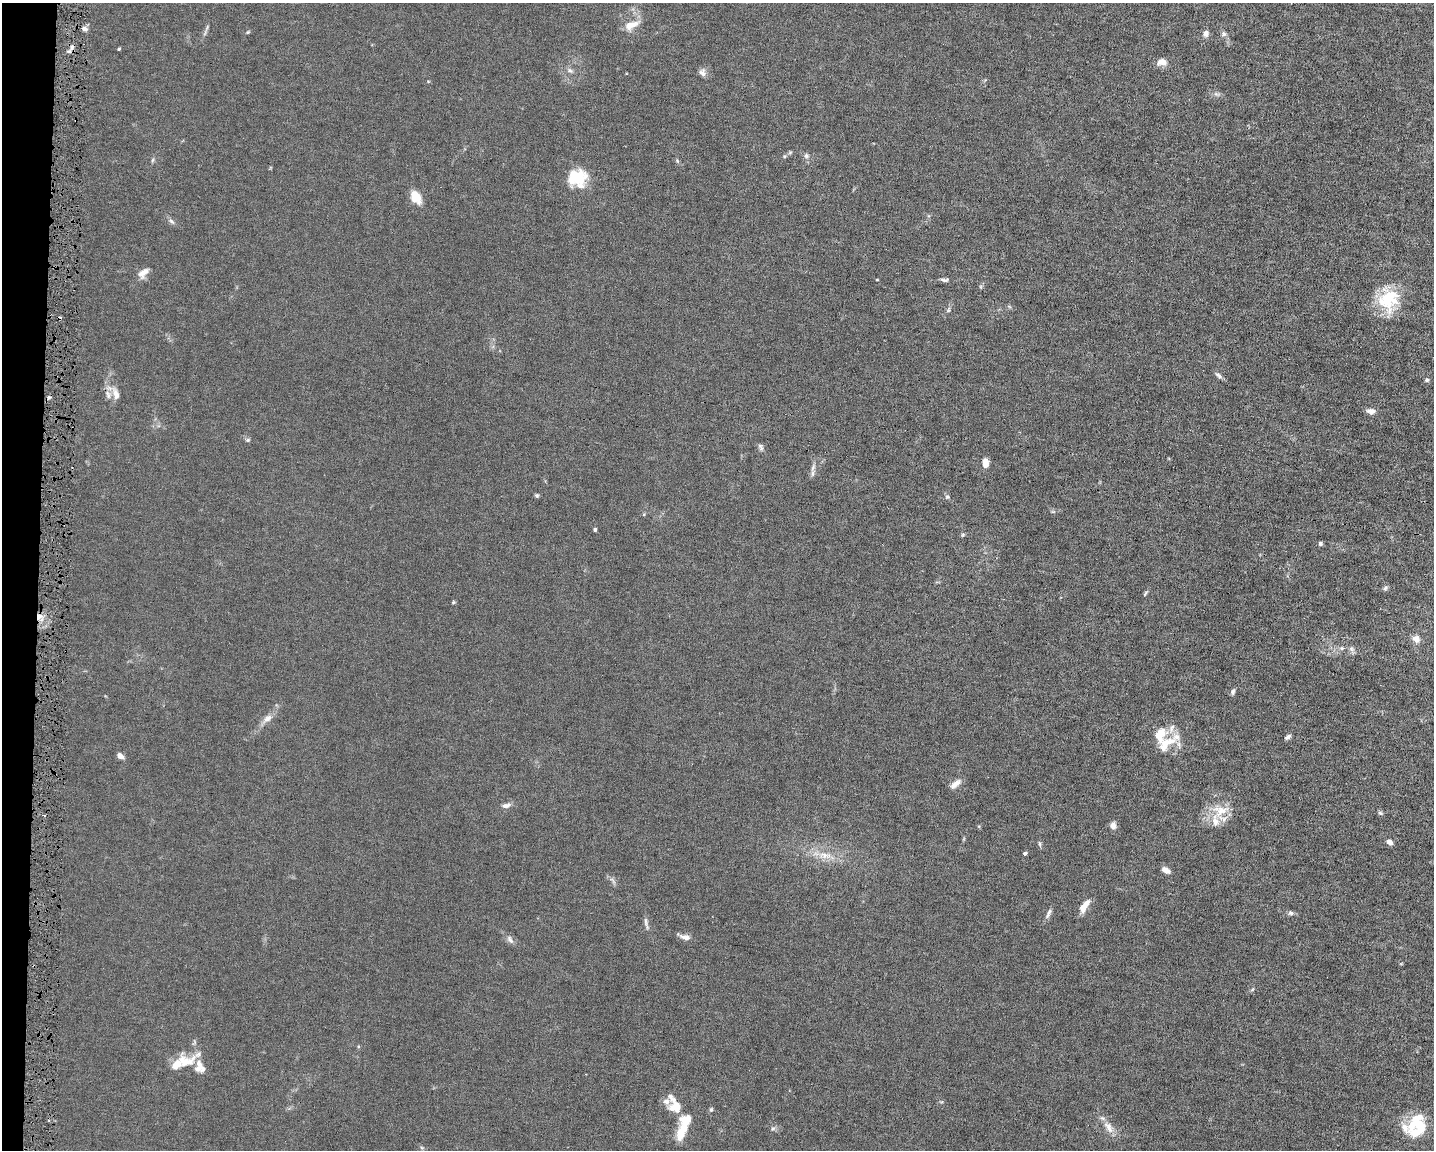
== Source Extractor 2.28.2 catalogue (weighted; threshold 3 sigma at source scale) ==
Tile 7 of 3 x 4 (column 1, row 3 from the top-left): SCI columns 219-1650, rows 1149-2296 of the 4623 x 4591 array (HDU 1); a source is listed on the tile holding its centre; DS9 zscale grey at full resolution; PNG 1436 x 1152 px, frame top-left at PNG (2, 3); no overlay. Shown black and unused: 3% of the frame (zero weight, under 4 of 8 exposures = <1% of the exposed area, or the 3 px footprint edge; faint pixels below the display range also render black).
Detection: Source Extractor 2.28.2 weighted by HDU 2 'WHT'; one run over the whole footprint, this tile lists its part. Background 0.0144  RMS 0.0024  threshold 0.00972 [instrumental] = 3 sigma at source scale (4.09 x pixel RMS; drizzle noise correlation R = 1.36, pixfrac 0.8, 0.05/0.05 arcsec/px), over >= 5 px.
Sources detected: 91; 3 cosmic-ray / hot-pixel residue — not listed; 19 inside a brighter listed object's ellipse — not listed separately; the other 69 listed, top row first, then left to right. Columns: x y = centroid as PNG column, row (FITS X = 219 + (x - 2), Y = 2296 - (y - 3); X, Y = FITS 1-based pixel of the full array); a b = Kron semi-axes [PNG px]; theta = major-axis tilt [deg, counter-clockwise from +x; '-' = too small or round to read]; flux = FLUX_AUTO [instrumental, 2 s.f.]
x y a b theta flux
631 25 20 9 24 2.5
85 29 7 6 - 0.64
248 32 6 3 44 0.23
1206 33 8 7 - 0.97
1224 34 7 7 - 0.58
119 49 4 3 - 0.2
1162 62 11 8 -3 1.6
570 70 9 6 -21 0.63
702 73 10 8 -58 0.87
1216 94 10 5 -26 0.59
784 156 5 5 - 0.26
806 156 7 6 - 0.55
153 160 6 4 87 0.33
677 161 6 3 -71 0.28
578 178 24 16 36 5.4
416 197 17 11 -60 3.1
171 221 10 5 -42 0.58
143 273 16 9 44 1.7
944 280 11 5 -5 0.55
1387 299 31 23 -68 9
1218 376 11 5 -43 0.65
1427 380 6 5 - 0.39
116 394 18 8 -71 1.7
1371 411 10 7 -5 1.1
248 440 6 5 - 0.33
760 447 10 5 -59 0.55
985 463 9 6 -88 1.7
813 467 11 5 71 0.89
537 495 6 5 - 0.33
947 497 6 5 - 0.36
595 530 4 4 - 0.32
963 535 6 4 1 0.29
1320 544 5 5 - 0.45
1385 588 7 6 - 0.47
1145 593 9 4 55 0.31
453 602 5 4 - 0.25
39 617 9 7 53 1.4
1416 639 10 9 - 1.4
1342 648 7 5 -19 0.46
1351 649 9 6 -27 0.66
1233 692 8 6 74 0.49
267 719 16 8 38 1.5
1160 735 28 18 -80 4.6
1288 737 7 4 40 0.59
120 756 8 6 -35 0.9
955 784 15 7 40 1.4
506 805 13 6 9 0.92
1220 810 25 12 -7 4
1380 813 6 5 - 0.38
1113 825 8 7 - 1
1389 842 6 5 - 1
1039 844 8 4 -81 0.35
1025 853 5 4 - 0.36
825 855 23 8 -9 2.9
1166 870 10 6 -30 1.2
612 880 9 3 -45 0.48
1084 906 17 7 55 2.2
1048 913 16 5 62 0.74
1291 913 7 6 - 0.49
646 923 20 4 -77 0.74
685 937 15 6 -12 1.1
510 940 12 7 -53 0.9
185 1062 28 20 1 4.9
675 1107 13 11 18 3.3
711 1109 6 5 - 0.39
1418 1126 30 18 84 7.8
1108 1127 20 9 -58 2.1
773 1128 7 4 1 0.4
682 1131 25 11 65 4.1
Overlapping masked pixels (flux is a lower limit): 1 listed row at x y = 39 617